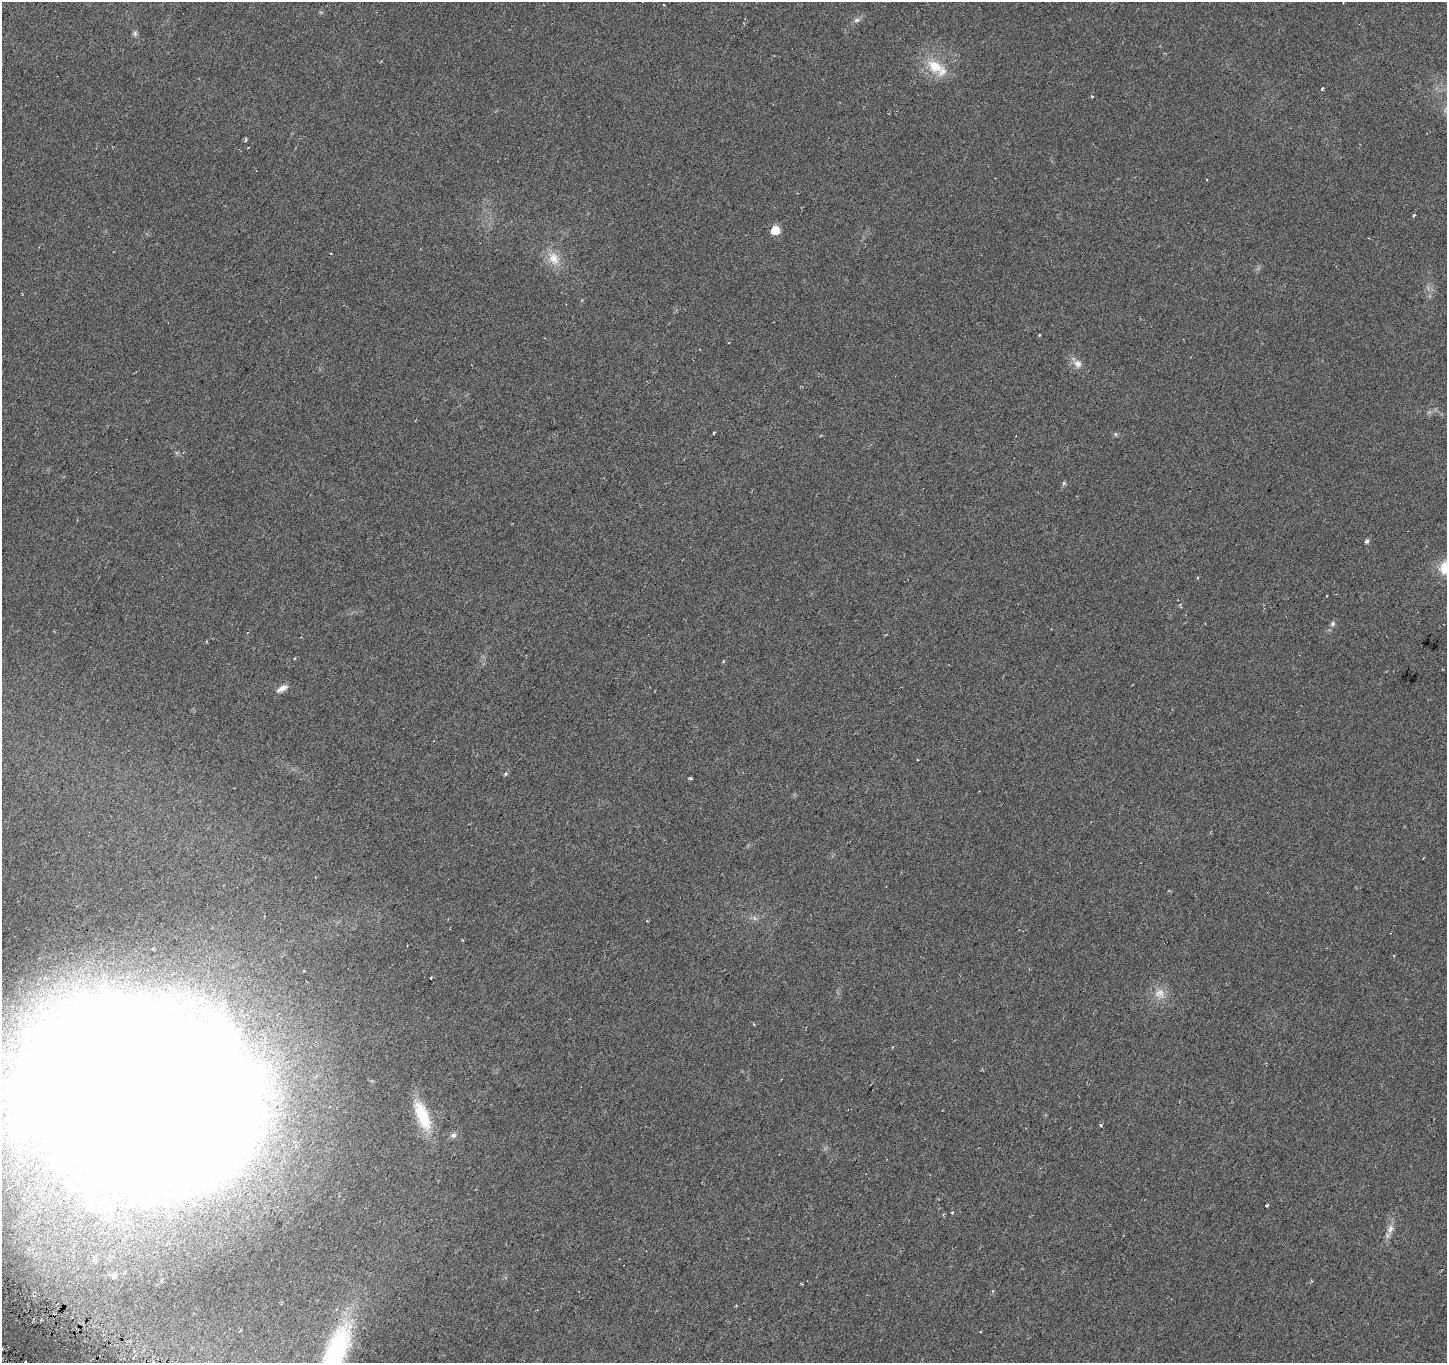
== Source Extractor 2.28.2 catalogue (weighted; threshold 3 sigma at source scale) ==
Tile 7 of 4 x 4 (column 3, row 2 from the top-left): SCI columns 2891-4335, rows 2920-4280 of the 5784 x 5904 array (HDU 1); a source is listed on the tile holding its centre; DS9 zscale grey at full resolution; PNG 1449 x 1365 px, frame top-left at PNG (2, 2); no overlay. Shown black and unused: <1% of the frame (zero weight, under 3 of 6 exposures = <1% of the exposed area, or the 3 px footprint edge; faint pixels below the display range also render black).
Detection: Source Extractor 2.28.2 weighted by HDU 2 'WHT'; one run over the whole footprint, this tile lists its part. Background 0.0253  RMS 0.0052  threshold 0.0211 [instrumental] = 3 sigma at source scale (4.09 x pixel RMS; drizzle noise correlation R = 1.36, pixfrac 0.8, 0.0396/0.0396 arcsec/px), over >= 5 px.
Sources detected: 43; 2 cosmic-ray / hot-pixel residue — not listed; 1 inside a brighter listed object's ellipse — not listed separately; the other 40 listed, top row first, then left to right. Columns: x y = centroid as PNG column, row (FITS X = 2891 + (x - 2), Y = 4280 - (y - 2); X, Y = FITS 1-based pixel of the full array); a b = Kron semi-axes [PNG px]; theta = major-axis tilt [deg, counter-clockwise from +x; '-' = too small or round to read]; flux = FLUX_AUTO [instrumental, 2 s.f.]
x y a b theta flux
856 20 8 6 15 1.4
135 33 8 6 -70 1.1
935 66 23 15 -33 12
1322 89 4 3 - 0.65
1092 96 4 3 - 0.4
246 140 4 3 - 1.1
1414 216 6 3 71 0.51
775 230 6 5 - 16
331 254 3 2 - 0.38
554 258 19 13 -66 7.3
1039 335 4 3 - 0.38
1078 364 12 10 -60 3
134 373 3 2 - 0.35
713 433 5 3 - 0.38
1115 434 6 4 90 0.62
1064 483 6 5 - 0.76
1367 541 5 5 - 1.2
1332 624 7 6 - 1.1
723 661 5 3 - 0.43
282 688 15 6 29 2.9
505 774 5 4 - 0.6
691 778 4 3 - 0.67
1423 858 3 2 - 0.35
462 940 3 2 - 0.39
304 971 5 3 - 0.42
431 978 3 2 - 0.5
1160 993 15 13 13 5.2
139 1099 85 65 -12 8300
422 1115 34 13 -67 19
1101 1125 4 3 - 0.6
453 1135 8 6 5 1.4
146 1202 12 10 43 3
1267 1205 3 3 - 0.61
1390 1229 12 7 61 2.8
114 1275 9 5 65 1.1
801 1284 3 2 - 0.41
992 1291 4 3 - 0.5
980 1332 3 2 - 0.55
335 1353 71 22 68 69
26 1362 4 2 - 0.73
Isophote crosses this tile's border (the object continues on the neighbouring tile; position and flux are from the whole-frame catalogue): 3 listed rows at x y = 139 1099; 335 1353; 26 1362